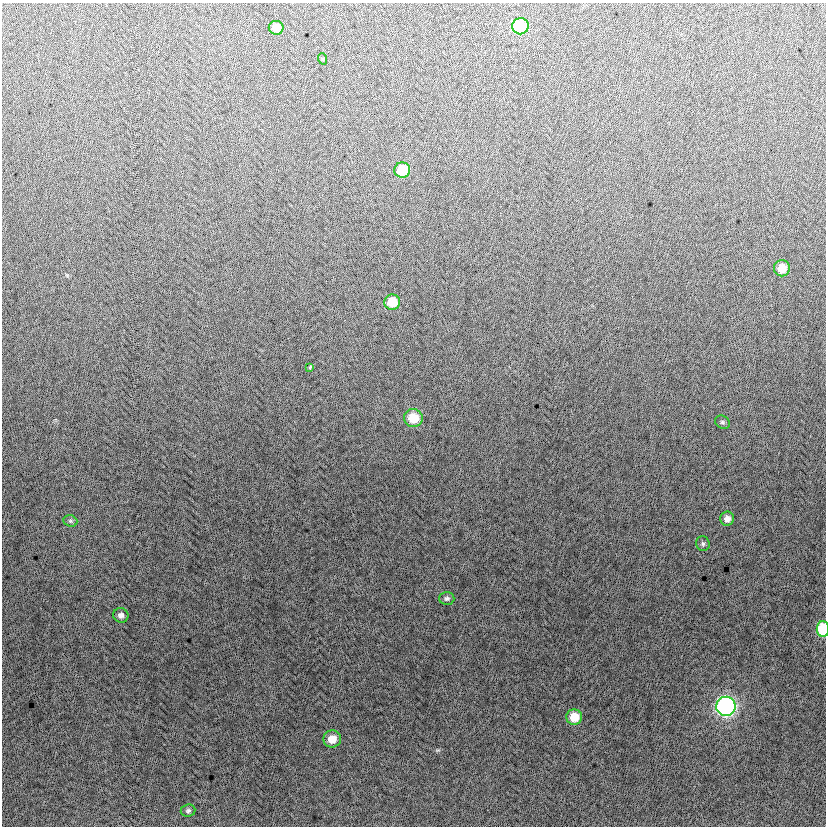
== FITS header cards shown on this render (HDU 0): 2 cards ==
NAXIS1  =                  824
NAXIS2  =                  824

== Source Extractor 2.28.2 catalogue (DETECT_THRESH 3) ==
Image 824 x 824 px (HDU 0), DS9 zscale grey, 1 PNG px = 1 image px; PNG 828 x 828 px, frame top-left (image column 1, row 824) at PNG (2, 3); each listed source drawn as its Kron ellipse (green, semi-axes under 4 px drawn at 4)
Background -4.03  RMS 13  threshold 37.8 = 3 sigma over >= 5 px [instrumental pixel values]
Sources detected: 19; all 19 listed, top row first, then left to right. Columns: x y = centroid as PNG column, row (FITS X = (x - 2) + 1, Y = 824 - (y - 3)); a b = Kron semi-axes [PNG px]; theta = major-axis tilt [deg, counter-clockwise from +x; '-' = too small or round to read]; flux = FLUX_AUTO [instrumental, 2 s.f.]
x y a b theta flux
520 26 8 8 - 53000
276 28 7 7 - 11000
323 59 6 3 -71 730
402 170 8 7 - 23000
782 268 8 8 - 12000
392 302 8 7 - 17000
310 367 3 3 - 900
413 418 9 9 - 20000
722 422 8 6 -33 1700
727 519 7 7 - 4600
70 521 7 5 -21 1800
703 544 7 6 - 2000
447 598 7 6 - 2300
121 615 8 7 - 3300
823 629 8 6 -90 37000
726 706 9 9 - 240000
574 717 8 8 - 17000
332 739 9 8 - 11000
188 811 7 6 - 2000
At the frame edge (FLAGS 8, measured only in part): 1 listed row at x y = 823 629